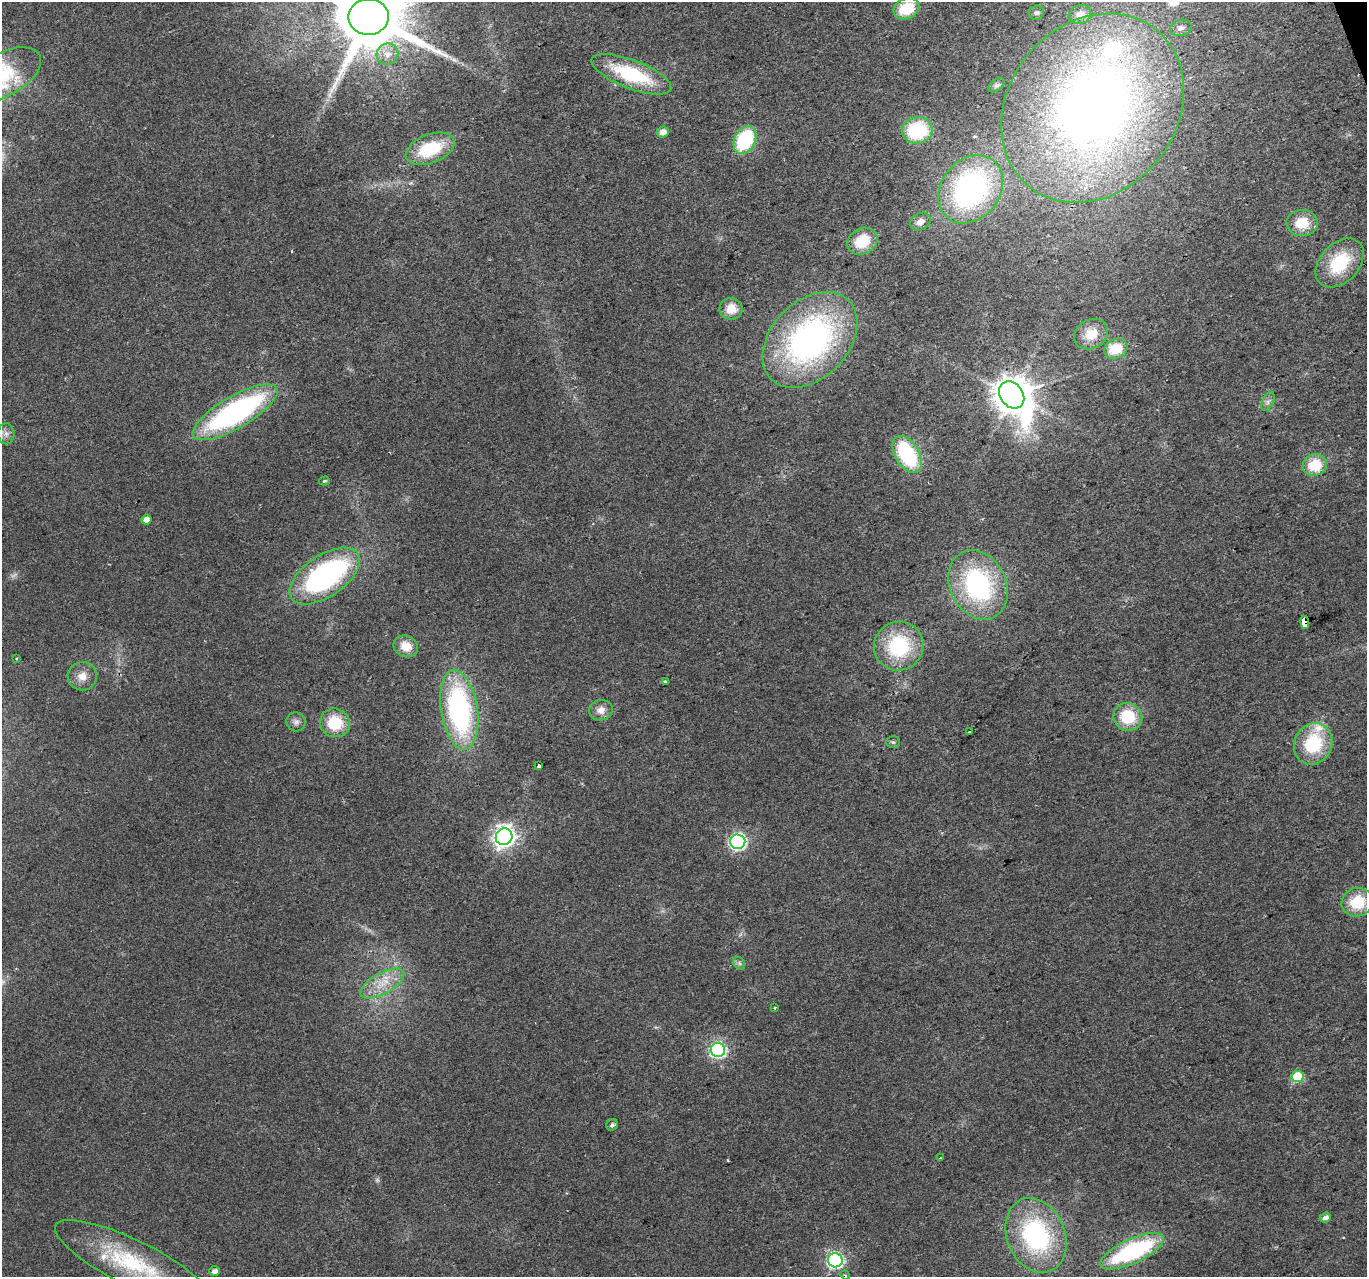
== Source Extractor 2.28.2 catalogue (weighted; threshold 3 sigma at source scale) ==
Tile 10 of 4 x 4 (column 2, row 3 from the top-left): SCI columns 1367-2731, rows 1400-2674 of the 5461 x 5294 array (HDU 1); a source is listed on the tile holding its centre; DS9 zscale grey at full resolution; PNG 1369 x 1279 px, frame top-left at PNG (2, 2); each listed source drawn as its Kron ellipse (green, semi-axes under 4 px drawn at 4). Shown black and unused: <1% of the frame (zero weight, under 2 of 3 exposures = <1% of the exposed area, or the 3 px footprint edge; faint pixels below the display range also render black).
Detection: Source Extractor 2.28.2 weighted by HDU 2 'WHT'; one run over the whole footprint, this tile lists its part. Background 0.0183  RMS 0.0061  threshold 0.0273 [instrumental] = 3 sigma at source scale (4.5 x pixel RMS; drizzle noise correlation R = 1.50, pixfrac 1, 0.0396/0.0396 arcsec/px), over >= 5 px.
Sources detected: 71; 1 too faint to see at this stretch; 1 inside a brighter object's white glare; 1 cosmic-ray / hot-pixel residue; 1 long thin detection or spike segment (spike, bleed or trail) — neither listed nor drawn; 2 inside a brighter listed object's ellipse — not listed separately; the other 65 listed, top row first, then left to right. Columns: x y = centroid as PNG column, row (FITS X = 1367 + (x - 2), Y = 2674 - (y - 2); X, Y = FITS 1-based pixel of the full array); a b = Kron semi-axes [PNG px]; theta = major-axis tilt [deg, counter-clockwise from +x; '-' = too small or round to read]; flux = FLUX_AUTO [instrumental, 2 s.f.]
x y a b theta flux
906 8 13 10 24 22
1037 13 7 7 - 1.6
1080 14 11 9 21 4.6
369 17 20 18 1 7200
1181 28 11 8 13 3.4
387 54 11 10 - 5.9
4 74 40 21 29 36
631 74 42 14 -21 50
996 85 9 5 37 1.5
1093 108 101 84 50 490
917 130 15 13 9 42
663 132 6 5 - 5
745 140 14 10 62 49
430 149 25 14 22 34
970 189 37 29 51 140
920 222 11 8 29 4.2
1302 223 16 13 -1 15
862 241 16 13 29 18
1340 263 28 19 46 33
731 309 11 11 - 8.8
1091 334 18 14 30 11
810 340 55 38 46 190
1116 349 12 9 24 16
1012 395 14 11 -53 1400
1268 401 10 5 64 2.1
235 412 48 16 30 140
6 434 10 8 -88 3.2
907 454 20 12 -59 53
1315 465 12 11 - 19
324 481 5 4 - 0.86
146 520 5 5 - 4.2
325 576 40 20 34 130
978 585 36 28 -63 94
1305 622 6 4 -83 270
406 646 12 10 -23 9.6
899 646 25 24 - 49
16 659 3 2 - 0.71
82 676 14 14 - 7.1
665 682 4 3 - 0.96
459 710 40 18 -81 130
601 710 12 10 10 5.2
1128 717 15 13 -27 25
296 722 10 9 - 2.9
335 723 15 14 - 22
969 732 3 2 - 0.73
893 742 7 5 -1 1.3
1313 744 21 18 62 37
539 766 4 3 - 7.6
504 837 8 8 - 400
738 842 7 7 - 150
1357 902 16 14 19 23
739 963 7 5 -46 1.4
382 984 24 10 29 13
774 1007 3 3 - 1.2
718 1050 7 7 - 140
1297 1076 6 5 - 30
612 1125 6 5 - 1.7
941 1158 3 2 - 0.59
1325 1218 6 5 - 3.1
1036 1235 39 29 -67 92
1132 1251 34 12 24 83
835 1260 7 7 - 130
134 1264 87 23 -26 63
214 1271 5 5 - 3.1
845 1275 5 4 - 0.84
Overlapping masked pixels (flux is a lower limit): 2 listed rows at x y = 369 17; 1305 622
Isophote crosses this tile's border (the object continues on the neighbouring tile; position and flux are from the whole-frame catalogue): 3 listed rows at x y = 369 17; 4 74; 134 1264